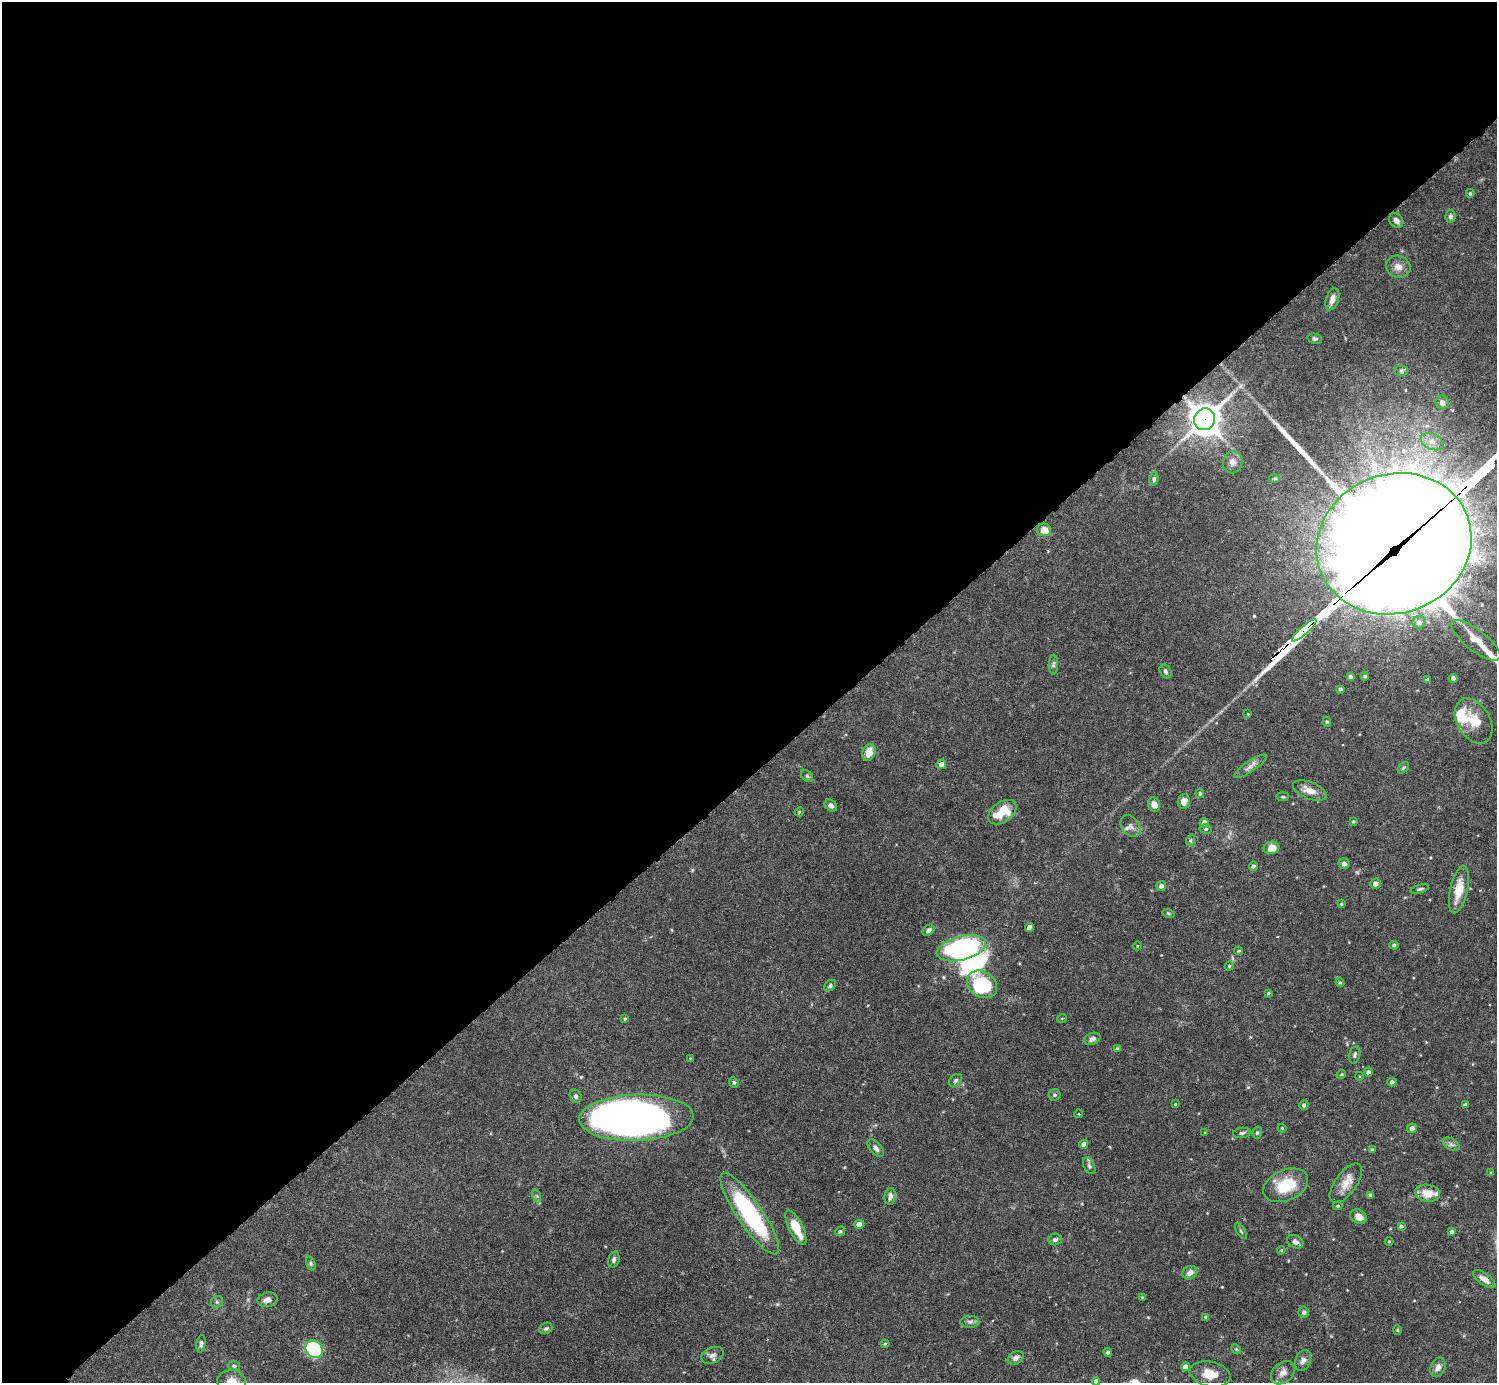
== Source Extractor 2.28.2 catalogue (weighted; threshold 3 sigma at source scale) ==
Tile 2 of 4 x 4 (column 2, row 1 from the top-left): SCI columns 1499-2993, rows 4444-5824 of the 5982 x 5981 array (HDU 1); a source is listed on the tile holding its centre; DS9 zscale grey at full resolution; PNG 1499 x 1385 px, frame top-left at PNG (2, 2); each listed source drawn as its Kron ellipse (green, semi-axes under 4 px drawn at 4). Shown black and unused: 56% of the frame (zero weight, under 4 of 8 exposures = <1% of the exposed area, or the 3 px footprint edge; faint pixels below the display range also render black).
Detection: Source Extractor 2.28.2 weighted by HDU 2 'WHT'; one run over the whole footprint, this tile lists its part. Background 0.0745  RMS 0.0022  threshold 0.00894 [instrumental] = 3 sigma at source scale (4.09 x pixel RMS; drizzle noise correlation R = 1.36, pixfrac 0.8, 0.05/0.05 arcsec/px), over >= 5 px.
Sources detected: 158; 5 inside a brighter object's white glare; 5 long thin detections or spike segments (spike, bleed or trail) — neither listed nor drawn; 6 inside a brighter listed object's ellipse — not listed separately; the other 142 listed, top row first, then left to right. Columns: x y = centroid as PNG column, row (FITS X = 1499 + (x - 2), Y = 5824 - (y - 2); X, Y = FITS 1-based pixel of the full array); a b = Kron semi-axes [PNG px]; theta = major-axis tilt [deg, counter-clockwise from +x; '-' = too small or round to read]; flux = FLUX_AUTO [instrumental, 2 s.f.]
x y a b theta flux
1470 193 4 3 - 0.25
1450 216 6 5 - 0.52
1396 220 8 6 -47 0.85
1398 267 12 11 - 1.6
1332 299 11 6 71 1.5
1315 339 7 5 -16 0.41
1401 371 7 5 0 0.43
1442 402 7 6 - 0.93
1205 419 11 10 - 310
1432 442 12 8 -24 1.3
1233 462 11 10 - 1.2
1275 478 5 4 - 0.27
1154 479 7 4 83 0.42
1044 530 7 6 - 2.3
1394 544 78 69 21 6700
1419 622 6 6 - 0.91
1304 630 16 4 41 120
1476 640 30 10 -38 3.8
1053 665 10 4 89 0.51
1165 671 7 5 -59 0.5
1350 676 4 3 - 0.59
1365 676 4 4 - 0.32
1453 678 4 4 - 0.8
1427 679 3 3 - 0.28
1340 689 4 3 - 0.39
1248 714 3 2 - 0.16
1473 721 24 16 -58 4.3
1327 722 5 4 - 0.3
869 752 8 6 69 2.8
941 764 5 4 - 1.2
1250 766 19 5 34 1.1
1403 768 7 4 48 0.31
807 776 7 4 -45 0.39
1310 790 18 8 -22 2.1
1200 793 4 4 - 0.4
1283 797 6 4 4 0.28
1184 801 7 6 - 1.2
1154 804 7 6 - 1.5
831 805 7 5 -46 0.64
799 812 5 4 - 0.21
1002 812 16 10 35 4.7
1353 821 4 3 - 0.29
1204 823 4 4 - 1.7
1130 826 12 8 -54 1.1
1206 829 6 4 -12 0.38
1191 840 6 4 72 0.28
1272 848 8 6 14 2.2
1344 864 5 5 - 0.7
1253 866 4 4 - 0.58
1375 884 5 5 - 0.85
1161 886 5 4 - 0.87
1420 889 9 3 16 0.36
1459 889 24 8 78 4.2
1341 904 4 3 - 0.22
1169 913 6 4 -19 0.27
1029 927 4 4 - 1.6
929 930 6 5 - 0.53
1394 945 4 4 - 0.39
1137 946 4 3 - 0.16
961 948 25 12 14 43
1239 951 4 3 - 0.26
1229 966 4 4 - 0.22
1340 982 5 4 - 0.27
982 984 16 13 -33 16
830 986 7 5 41 0.39
1268 993 4 3 - 0.23
1062 1018 5 3 - 0.16
625 1019 4 3 - 0.23
1092 1039 8 6 23 0.83
1117 1049 4 4 - 0.37
1355 1055 9 5 75 0.5
690 1058 4 3 - 0.17
1368 1072 4 4 - 0.66
1341 1074 5 3 - 0.21
1359 1076 4 3 - 0.16
956 1080 7 5 45 0.54
734 1082 6 4 -67 0.35
1392 1082 4 4 - 0.61
1055 1095 6 5 - 0.45
576 1096 7 6 - 0.57
1175 1104 3 3 - 0.21
1304 1105 5 4 - 0.52
1465 1105 4 4 - 0.56
1079 1114 4 3 - 0.18
636 1118 57 23 2 110
1282 1128 4 4 - 0.19
1412 1128 5 4 - 0.98
1205 1133 3 3 - 0.16
1242 1133 9 5 9 0.44
1257 1133 6 5 - 0.35
1084 1144 4 4 - 1.4
1451 1144 9 5 -30 0.61
876 1148 10 6 -50 0.87
1372 1150 3 3 - 0.42
1089 1166 9 5 -63 0.59
1491 1173 4 3 - 0.31
1346 1183 23 10 54 2.7
1286 1185 23 15 24 7.3
1428 1193 12 8 -9 3
1370 1195 3 3 - 0.45
537 1196 7 4 -71 0.36
890 1196 8 5 81 0.86
1338 1206 5 4 - 0.28
750 1214 48 12 -56 26
1358 1217 9 6 -32 1.6
859 1224 5 4 - 2.1
1401 1226 3 3 - 0.37
796 1227 19 7 -64 4.9
840 1231 5 4 - 0.28
1241 1231 9 3 -56 0.33
1452 1232 4 4 - 0.54
1055 1239 7 5 14 0.45
1389 1241 4 3 - 0.18
1295 1242 9 6 -29 0.84
1281 1250 4 3 - 0.22
614 1260 8 5 73 0.58
311 1263 7 4 -71 0.37
1190 1273 7 6 - 1.3
1484 1279 13 6 -36 1.7
1142 1297 3 3 - 0.15
268 1300 10 7 9 1.1
217 1302 6 5 - 0.42
1304 1312 5 5 - 0.52
1205 1317 4 4 - 0.25
970 1322 9 6 -1 0.65
546 1328 7 5 23 0.42
1397 1330 4 4 - 0.21
201 1344 9 4 81 0.54
885 1344 4 4 - 0.22
314 1349 9 8 - 17
1236 1349 5 4 - 0.23
1108 1352 4 4 - 0.54
712 1355 12 7 24 0.99
1016 1358 8 6 29 0.84
1303 1360 11 7 68 0.9
234 1366 6 5 - 0.36
1185 1367 4 4 - 1.9
1438 1367 10 7 65 1.1
1283 1373 13 10 42 1.4
1210 1374 21 12 -11 3.6
1096 1381 4 4 - 1.3
232 1382 14 11 -5 2.3
Overlapping masked pixels (flux is a lower limit): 3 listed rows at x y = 1205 419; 1394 544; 1304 630
Isophote crosses this tile's border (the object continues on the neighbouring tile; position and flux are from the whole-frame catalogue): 2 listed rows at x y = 1096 1381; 232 1382